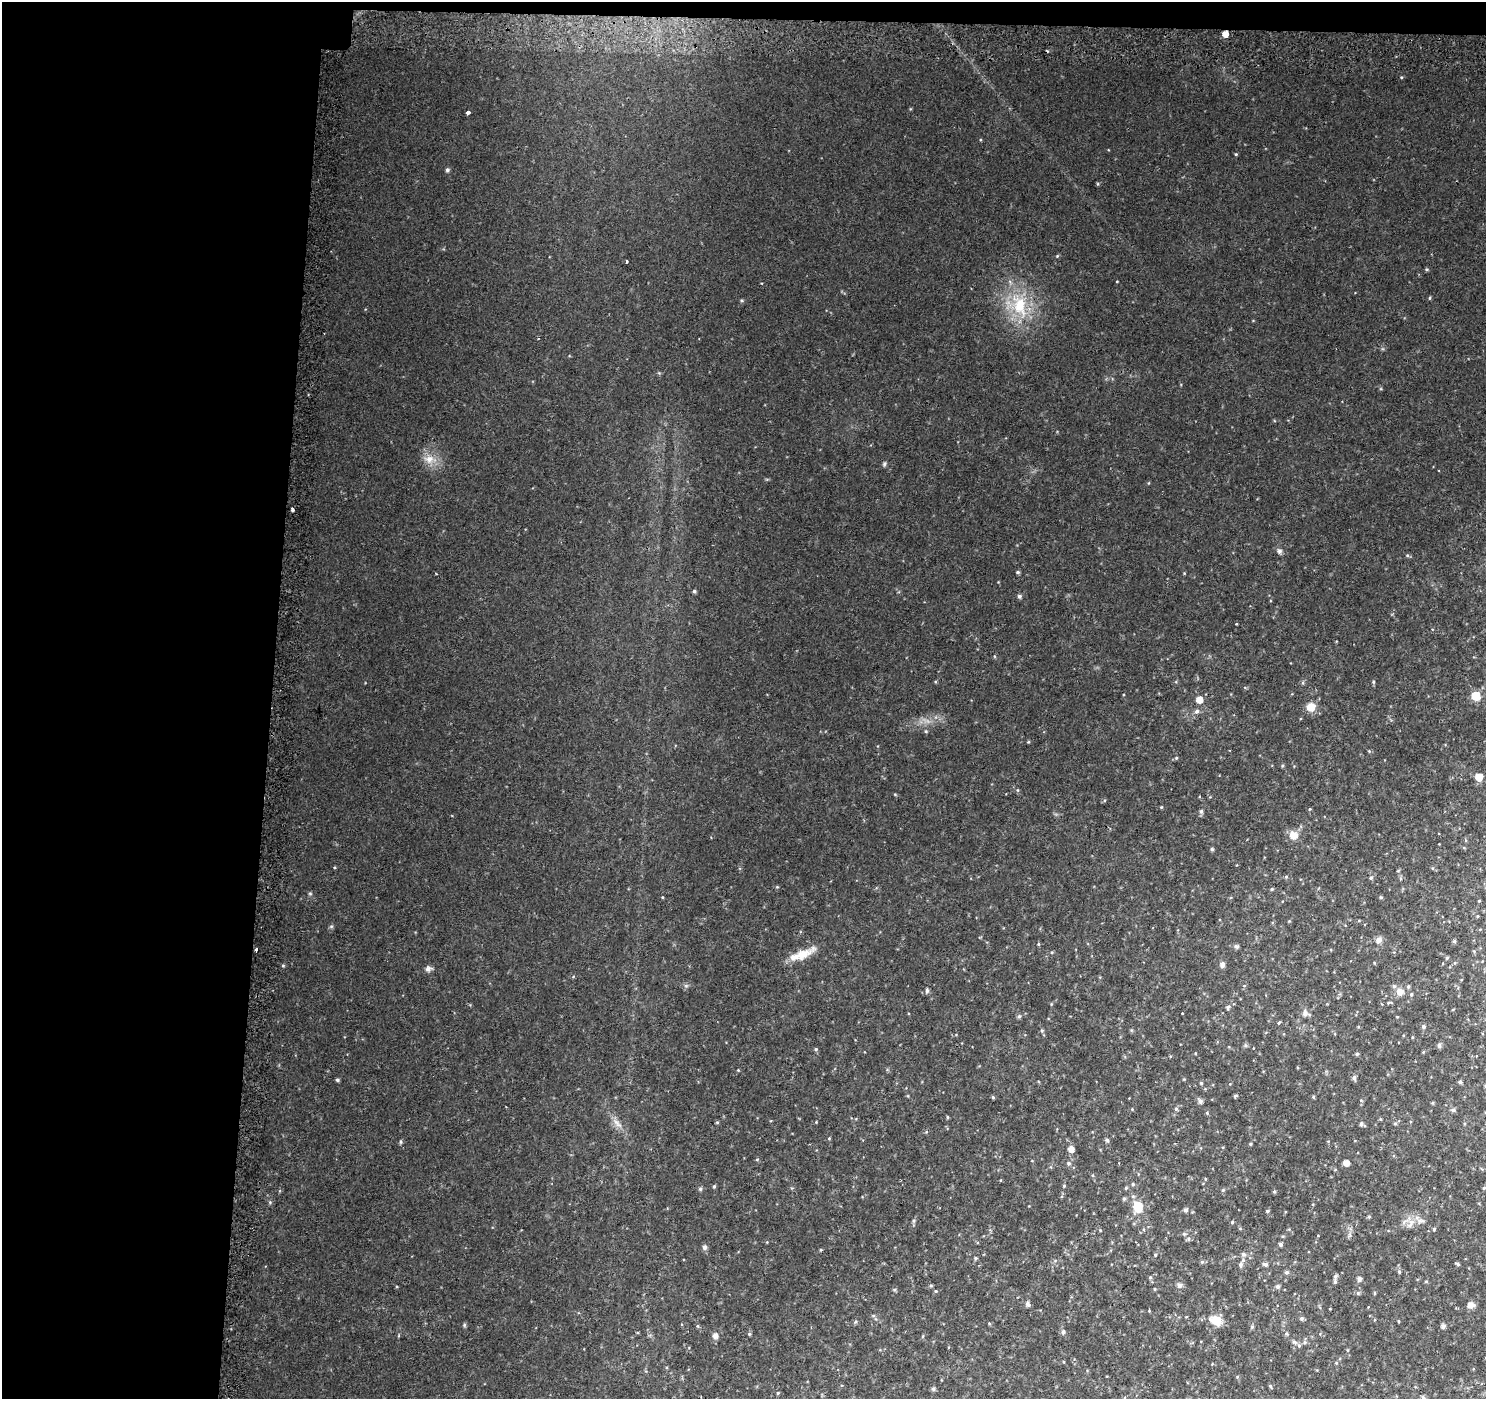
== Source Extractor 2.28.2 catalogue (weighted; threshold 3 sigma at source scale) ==
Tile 1 of 3 x 3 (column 1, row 1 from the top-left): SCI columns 38-1521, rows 3117-4513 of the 4520 x 4778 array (HDU 1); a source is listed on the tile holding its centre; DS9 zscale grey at full resolution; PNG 1488 x 1401 px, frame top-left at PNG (2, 2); no overlay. Shown black and unused: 19% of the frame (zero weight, under 2 of 3 exposures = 3% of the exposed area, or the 3 px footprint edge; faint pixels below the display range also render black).
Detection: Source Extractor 2.28.2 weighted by HDU 2 'WHT'; one run over the whole footprint, this tile lists its part. Background 0.0573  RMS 0.0079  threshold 0.0354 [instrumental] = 3 sigma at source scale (4.5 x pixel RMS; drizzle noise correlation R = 1.50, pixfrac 1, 0.0396/0.0396 arcsec/px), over >= 5 px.
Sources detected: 170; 1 cosmic-ray / hot-pixel residue — not listed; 2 inside a brighter listed object's ellipse — not listed separately; the other 167 listed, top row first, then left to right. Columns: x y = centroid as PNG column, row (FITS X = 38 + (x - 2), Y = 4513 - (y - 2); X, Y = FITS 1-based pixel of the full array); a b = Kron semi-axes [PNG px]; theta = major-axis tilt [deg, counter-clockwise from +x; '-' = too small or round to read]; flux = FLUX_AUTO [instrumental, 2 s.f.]
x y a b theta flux
1225 34 5 5 - 6.7
1401 77 4 3 - 0.69
468 113 4 3 - 13
1236 154 4 4 - 0.8
447 170 5 4 - 1.7
1057 256 5 4 - 0.79
626 262 3 3 - 3.8
1426 269 5 4 - 0.88
1430 298 5 3 - 0.79
742 300 5 3 - 0.91
1019 305 34 20 -75 40
429 459 13 11 33 8.3
884 464 6 5 - 1.4
292 510 4 3 - 4.8
1279 551 8 7 - 2.1
1407 555 6 4 -18 0.96
1018 572 5 4 - 1.1
436 574 4 2 - 0.52
694 591 5 4 - 1.3
1019 596 5 5 - 1.8
1373 682 6 4 -90 0.95
1476 696 6 5 - 27
1199 700 5 5 - 8.5
1311 707 9 8 - 9.9
1197 711 7 5 43 2.3
926 731 5 4 - 0.85
1369 751 4 4 - 0.8
1176 758 5 4 - 0.78
1282 766 5 3 - 0.8
1479 777 5 5 - 15
1105 800 5 3 - 0.78
1161 807 4 4 - 0.69
1310 809 5 3 - 0.61
1201 811 5 5 - 1.9
1293 835 11 10 - 7.6
1465 840 5 3 - 0.79
1212 849 5 5 - 1.1
1286 877 5 4 - 0.9
1371 878 5 5 - 1.5
777 887 4 4 - 0.68
1272 889 4 4 - 0.88
310 893 6 4 -1 0.97
1479 901 4 3 - 0.66
1477 916 5 3 - 0.72
331 926 6 4 1 1.1
1378 940 8 7 - 3.5
1454 941 5 4 - 1.2
1038 944 4 4 - 0.86
1236 946 7 5 -28 1.6
256 949 4 3 - 6.5
1052 952 4 3 - 0.8
802 954 31 10 25 14
1447 958 5 4 - 0.98
1222 965 8 6 82 2.6
283 966 5 3 - 0.84
428 969 9 7 14 3
686 986 6 4 0 1.4
927 990 6 5 - 1.9
1400 992 12 10 1 6.1
1411 994 5 4 - 1.1
1228 1007 7 6 - 1.8
1305 1013 11 8 -29 3.3
1019 1016 5 5 - 1.5
1279 1022 5 3 - 0.78
1423 1026 5 5 - 1.9
1042 1030 6 5 - 1.3
1412 1037 5 3 - 0.6
1245 1045 6 5 - 1.3
1439 1045 8 5 -76 1.6
816 1049 5 4 - 1.1
1357 1054 4 4 - 1.2
738 1070 3 3 - 0.55
1354 1078 8 5 -88 1.6
337 1080 4 4 - 1.4
1460 1082 4 4 - 1.9
1201 1083 4 4 - 0.93
1235 1096 5 4 - 0.93
993 1097 5 4 - 0.99
1313 1097 4 3 - 1
1200 1101 6 5 - 2.9
1132 1109 4 4 - 0.62
1176 1109 5 5 - 1.4
1453 1110 7 5 0 1.7
1207 1113 5 4 - 0.85
947 1117 5 3 - 0.72
1380 1119 4 4 - 0.79
717 1122 5 3 - 0.77
617 1123 14 5 -55 4.7
1395 1123 5 5 - 1.1
1362 1124 7 5 -38 1.9
829 1138 4 4 - 0.74
1107 1140 6 5 - 1.3
401 1142 6 4 -85 1.1
1250 1144 4 4 - 0.89
1071 1149 5 5 - 5.9
757 1159 5 3 - 0.64
1069 1163 6 6 - 1.8
1346 1163 5 5 - 6.8
1205 1179 5 3 - 0.73
1133 1184 5 4 - 0.91
714 1186 5 4 - 0.97
1064 1186 4 4 - 0.81
1126 1188 5 4 - 0.92
1484 1188 4 4 - 0.92
700 1189 5 4 - 1.3
1223 1190 5 4 - 1
1274 1191 4 4 - 1.1
1124 1199 5 4 - 1.3
270 1202 5 4 - 0.96
1137 1206 12 9 -79 16
1186 1210 6 5 - 1.9
1267 1211 5 4 - 1
1369 1217 5 4 - 1
913 1221 6 4 90 1.3
1420 1221 12 5 -1 3.6
1232 1222 4 4 - 0.95
1404 1222 8 5 46 2.4
1410 1225 10 6 32 3.1
1434 1229 4 4 - 0.94
1184 1234 6 5 - 1.2
1349 1235 7 4 -71 1.4
1188 1239 5 5 - 1.5
1281 1244 4 4 - 1.7
705 1247 7 6 - 2.1
821 1250 5 3 - 0.73
1243 1254 6 6 - 2.3
1155 1255 4 3 - 0.78
975 1258 6 4 -90 0.92
1202 1262 5 5 - 1.2
1265 1264 6 5 - 2.4
1457 1264 6 3 -26 1.1
1240 1265 7 6 - 2.1
1286 1272 5 5 - 2
1399 1272 5 4 - 1
1335 1276 6 5 - 1.8
1150 1277 5 4 - 1
1359 1279 5 5 - 2.8
1426 1281 5 3 - 0.75
931 1285 5 4 - 0.9
1179 1285 8 7 - 2.4
1278 1287 5 5 - 2.1
1155 1289 4 3 - 0.67
894 1290 5 3 - 0.82
936 1291 4 4 - 0.75
1358 1293 5 5 - 1.4
1374 1293 5 3 - 0.74
1028 1304 7 6 - 2.1
1470 1305 7 6 - 5.8
1302 1319 5 5 - 1.7
1216 1320 11 8 -25 15
855 1321 6 4 55 1.1
1398 1321 3 3 - 0.72
464 1325 5 5 - 1.1
698 1326 5 4 - 0.82
1443 1326 4 4 - 3
1252 1327 6 4 68 1.3
1063 1332 7 5 88 1.7
749 1334 4 4 - 0.96
1286 1334 5 4 - 1
715 1336 6 5 - 4.1
1299 1345 7 5 -69 1.7
1336 1363 5 4 - 0.88
1237 1377 5 3 - 0.72
1270 1386 5 4 - 1
933 1389 5 5 - 1.8
778 1393 4 3 - 0.89
1423 1398 7 5 -75 1.5
Overlapping masked pixels (flux is a lower limit): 1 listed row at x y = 1225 34
Isophote crosses this tile's border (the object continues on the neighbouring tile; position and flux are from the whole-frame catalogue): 1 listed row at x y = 1423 1398
Unlisted compact peaks at least as high as the median listed source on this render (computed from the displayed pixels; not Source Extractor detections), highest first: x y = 1098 184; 1117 281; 1028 742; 1184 573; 895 794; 816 1122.